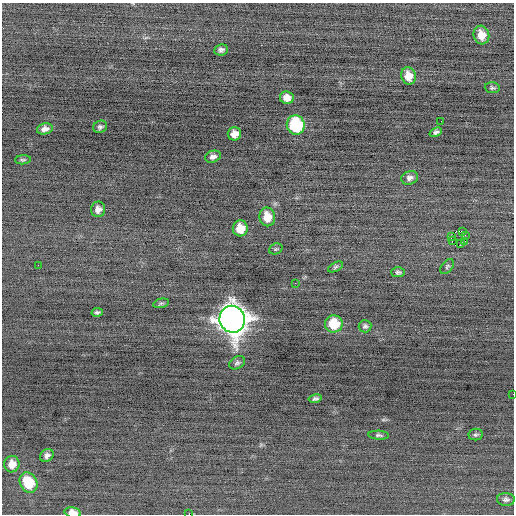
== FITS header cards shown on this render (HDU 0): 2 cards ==
NAXIS1  =                  512 / Axis length
NAXIS2  =                  512 / Axis length

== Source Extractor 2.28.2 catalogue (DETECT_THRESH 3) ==
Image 512 x 512 px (HDU 0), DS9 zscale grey, 1 PNG px = 1 image px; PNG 516 x 516 px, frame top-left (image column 1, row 512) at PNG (2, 3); each listed source drawn as its Kron ellipse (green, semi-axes under 4 px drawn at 4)
Background -0.104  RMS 0.72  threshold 2.15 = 3 sigma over >= 5 px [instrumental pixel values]
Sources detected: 45; all 45 listed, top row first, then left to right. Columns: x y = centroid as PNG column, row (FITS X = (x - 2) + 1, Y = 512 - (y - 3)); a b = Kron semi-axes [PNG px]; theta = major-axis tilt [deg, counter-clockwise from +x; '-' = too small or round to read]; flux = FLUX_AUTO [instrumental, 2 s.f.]
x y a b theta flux
481 35 9 7 -76 560
221 50 7 5 8 150
408 76 9 7 -77 560
492 88 7 5 -5 98
287 98 7 6 - 350
441 121 2 2 - 24
296 125 9 9 - 4300
100 127 7 6 - 120
45 129 8 5 13 240
436 132 6 4 22 130
234 134 7 6 - 370
213 157 8 5 19 200
23 160 8 4 4 84
410 178 8 6 15 210
98 209 8 7 - 260
267 217 9 8 - 740
240 228 8 7 - 800
462 232 4 4 - 44
465 235 2 2 - 13000
451 237 3 2 - 45
452 241 3 2 - 34
465 241 3 2 - 35
461 244 3 3 - 180
276 249 7 5 21 78
38 265 2 2 - 92
447 266 9 5 51 98
335 267 8 4 28 81
398 272 7 5 0 110
295 283 2 2 - 29
161 303 8 4 13 87
97 312 6 4 11 98
232 319 13 12 - 67000
334 324 9 8 - 1500
365 326 6 6 - 120
237 363 8 6 28 110
513 394 2 2 - 200
315 399 7 4 11 100
379 435 10 4 -3 110
476 435 7 5 10 100
47 455 7 6 - 180
12 464 8 7 - 470
29 483 10 8 -61 1700
506 499 9 6 -3 140
73 512 8 5 -14 430
189 514 2 2 - 2100
At the frame edge (FLAGS 8, measured only in part): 3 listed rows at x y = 513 394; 73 512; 189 514